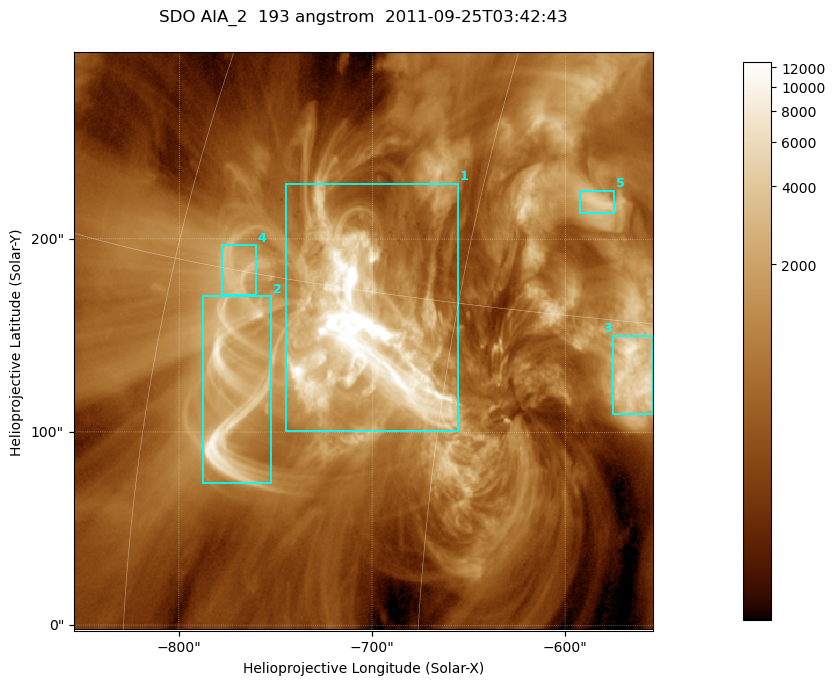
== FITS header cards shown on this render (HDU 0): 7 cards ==
TELESCOP= 'SDO     '           /
INSTRUME= 'AIA_2   '           /
WAVELNTH=                  193 /
WAVEUNIT= 'angstrom'           /
DATE-OBS= '2011-09-25T03:42:43.84' /
CTYPE1  = 'HPLN-TAN'           /
CTYPE2  = 'HPLT-TAN'           /

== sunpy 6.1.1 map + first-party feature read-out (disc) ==
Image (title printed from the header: SDO AIA_2  193 angstrom  2011-09-25T03:42:43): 499 x 499 px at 0.601 arcsec/px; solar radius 957 arcsec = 1592 px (partial field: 3.1% of the solar disc is inside the frame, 100% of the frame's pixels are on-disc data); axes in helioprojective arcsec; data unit not stated in the header (colour bar unlabelled)
Orientation: roll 0.0577 deg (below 1 deg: not rotated)
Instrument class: DISC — disc imager (sunpy class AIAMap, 193 A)
Bright regions (active regions / flare kernels): reference = the on-disc median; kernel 5 px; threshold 5 sigma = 2233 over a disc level ~663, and >= 1.15x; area >= 249 px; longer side >= 6 px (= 3.6 arcsec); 5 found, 5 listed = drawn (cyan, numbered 1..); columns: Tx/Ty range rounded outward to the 2 arcsec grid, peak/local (2 s.f.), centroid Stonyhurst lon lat
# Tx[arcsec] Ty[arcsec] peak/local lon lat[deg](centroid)
1 -746..-654 100..230 47 -49 +14
2 -788..-752 72..170 15 -55 +11
3 -576..-554 110..150 12 -37 +13
4 -778..-760 170..198 5.6 -56 +15
5 -594..-574 212..226 6.6 -40 +19